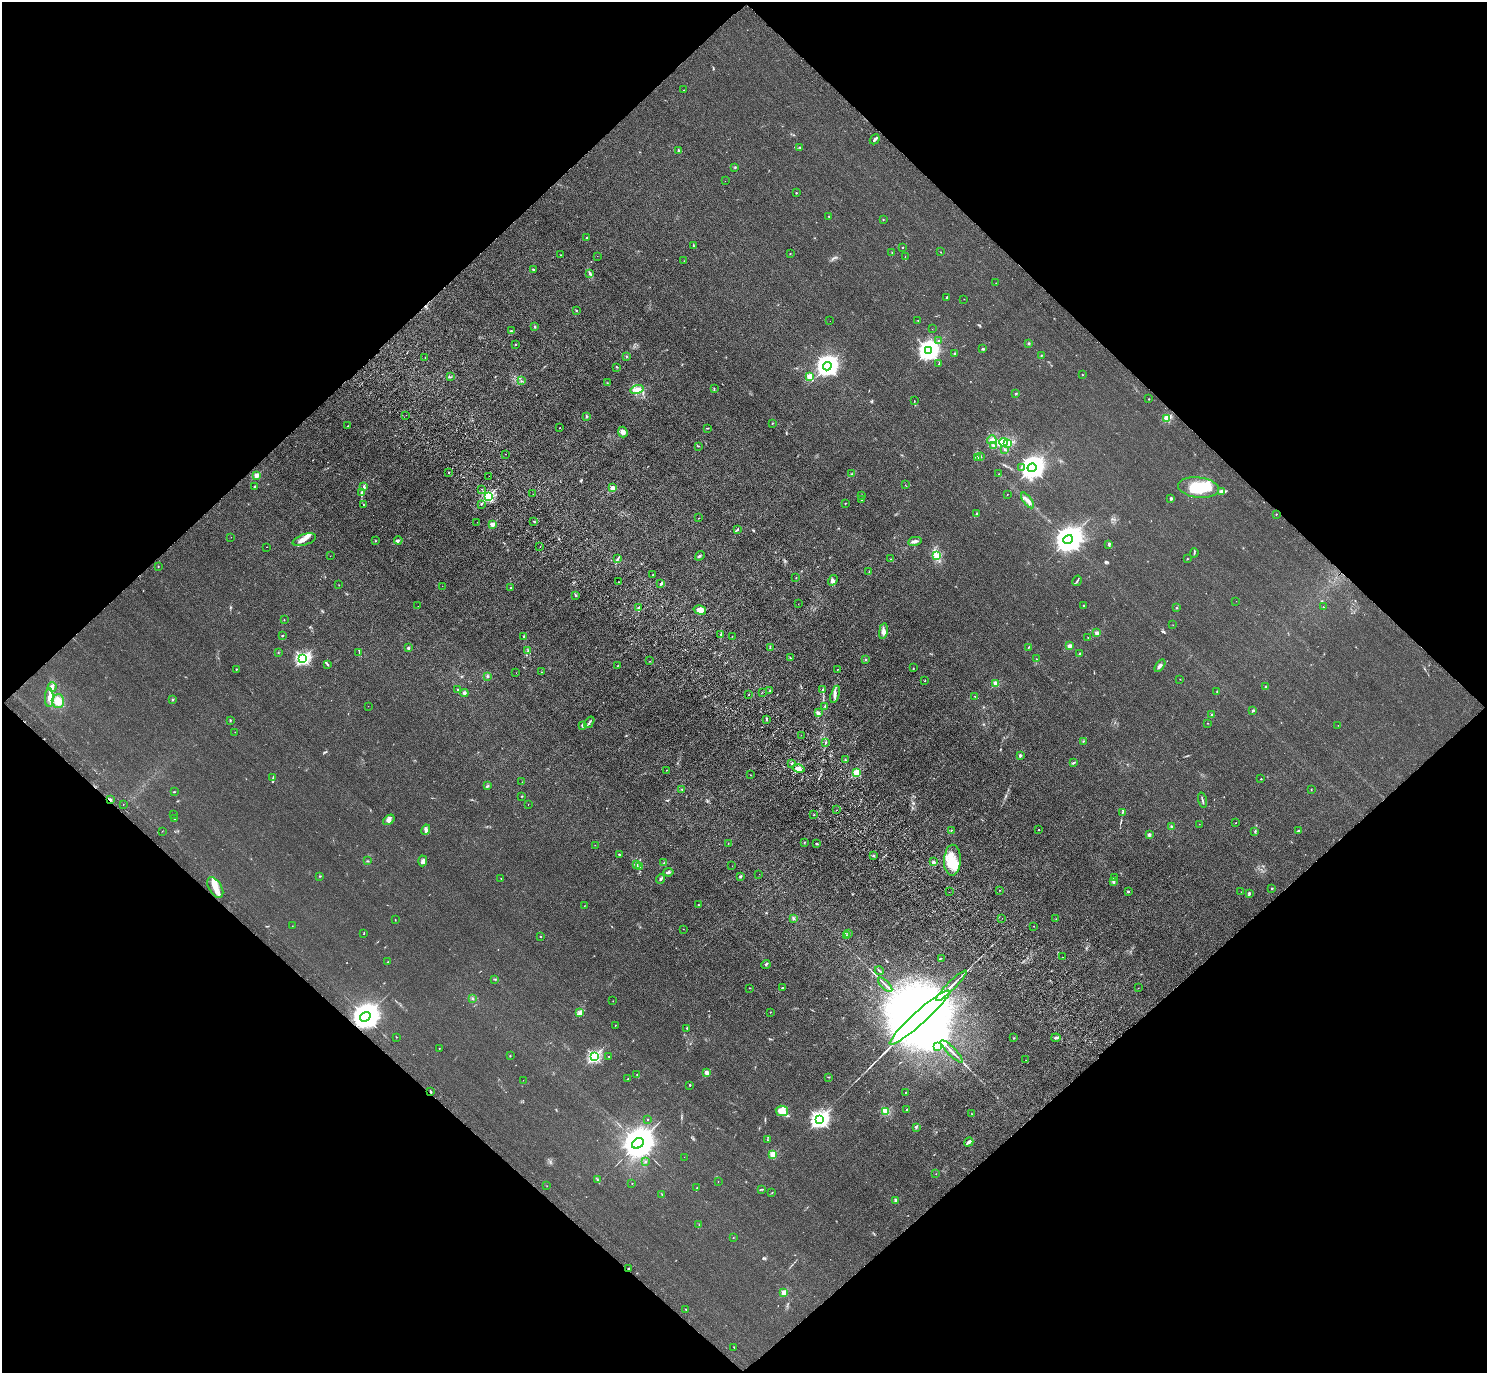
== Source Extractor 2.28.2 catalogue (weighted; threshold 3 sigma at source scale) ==
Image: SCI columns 91-6028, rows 389-5870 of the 6118 x 6118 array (HDU 1 of 3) = the unmasked area's bounding box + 8 px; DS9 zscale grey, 4 x 4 block average (1 PNG px = mean of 4 x 4 image px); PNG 1489 x 1375 px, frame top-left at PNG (2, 2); each listed source drawn as its Kron ellipse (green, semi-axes under 4 px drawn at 4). Shown black and unused: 50% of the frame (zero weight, under 3 of 4 exposures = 6% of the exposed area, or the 3 px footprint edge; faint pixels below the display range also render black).
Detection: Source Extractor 2.28.2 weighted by HDU 2 'WHT'. Background 0.0112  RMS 0.0054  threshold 0.0242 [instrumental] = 3 sigma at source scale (4.5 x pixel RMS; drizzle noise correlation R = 1.50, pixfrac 1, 0.05/0.05 arcsec/px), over >= 5 px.
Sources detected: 393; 6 too faint to see at this stretch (4 x 4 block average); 7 inside a brighter object's white glare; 5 cosmic-ray / hot-pixel residue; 2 long thin detections or spike segments (spike, bleed or trail) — neither listed nor drawn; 5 coinciding with a brighter row at this scale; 24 inside a brighter listed object's ellipse — not listed separately; the other 344 listed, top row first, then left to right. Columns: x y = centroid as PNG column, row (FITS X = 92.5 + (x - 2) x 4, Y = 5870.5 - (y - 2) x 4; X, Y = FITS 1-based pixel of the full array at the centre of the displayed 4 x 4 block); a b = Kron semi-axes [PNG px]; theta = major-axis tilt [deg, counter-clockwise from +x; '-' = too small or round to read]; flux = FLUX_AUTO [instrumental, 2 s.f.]
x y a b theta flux
684 90 2 2 - 1
875 139 5 2 - 7.5
800 147 2 2 - 2.8
678 150 2 2 - 12
735 167 2 2 - 1.9
725 181 2 2 - 0.59
796 193 2 2 - 7.2
829 216 2 2 - 3.7
883 219 2 2 - 2
587 237 2 2 - 3.5
693 245 2 2 - 1.2
903 247 2 2 - 3.2
892 252 2 2 - 0.75
940 252 2 2 - 0.96
790 254 2 2 - 1.1
561 255 2 2 - 0.98
597 256 2 2 - 0.45
905 256 2 2 - 1.3
684 261 2 2 - 0.7
533 269 2 2 - 9.5
590 273 3 3 - 3.9
996 283 2 2 - 0.83
947 298 3 2 - 2.9
964 299 2 2 - 0.87
576 311 2 2 - 2.4
918 320 2 2 - 1.8
830 321 2 2 - 0.42
535 327 2 2 - 2
932 329 2 2 - 0.76
511 331 3 2 - 1.7
938 341 2 2 - 1.2
1029 343 2 2 - 2.9
515 344 2 2 - 6.3
983 349 3 2 - 3.7
928 351 4 3 - 2300
954 354 2 2 - 2.4
1041 355 2 2 - 1.4
626 356 2 2 - 1.1
425 358 2 2 - 0.76
939 364 2 2 - 0.8
827 366 4 3 - 2800
617 367 3 2 - 1.9
1082 375 2 2 - 4.2
451 377 2 2 - 1.2
810 377 2 2 - 150
521 381 2 2 - 1.7
607 383 2 2 - 1
714 388 2 2 - 1.2
637 389 7 3 17 19
1016 393 2 2 - 2.2
1149 399 2 2 - 5.3
914 401 2 2 - 1
406 415 2 2 - 0.5
587 416 2 2 - 2.8
1167 418 2 2 - 60
773 423 2 2 - 1.2
348 426 2 2 - 1.6
560 428 2 2 - 1.7
707 428 2 2 - 1.2
623 432 5 4 - 15
992 440 5 3 - 9.5
1003 442 4 3 - 9.2
1008 443 4 2 - 6
994 445 2 2 - 3.7
698 446 2 2 - 2
1005 450 2 2 - 1.7
505 454 2 2 - 0.97
977 457 4 3 - 5
981 457 2 2 - 1.9
1021 467 2 2 - 1.7
1032 468 4 4 - 3700
449 472 2 2 - 3.5
852 474 2 2 - 2.2
999 474 2 2 - 1.8
256 476 2 2 - 85
489 476 2 2 - 0.57
905 485 2 2 - 0.85
254 487 3 2 - 3.9
364 487 3 2 - 4.1
1198 487 21 10 -7 100
613 488 2 2 - 110
482 489 2 2 - 3.3
362 492 3 2 - 3.8
1222 492 4 3 - 6.6
533 494 2 2 - 0.44
1007 494 2 2 - 1
862 495 2 2 - 1.8
488 496 2 2 - 410
1171 498 4 2 - 3.5
861 500 2 2 - 6.3
1027 500 9 3 -53 11
845 503 2 2 - 1.6
363 504 2 2 - 3.3
481 504 2 2 - 8.7
977 514 3 2 - 2.8
1276 514 2 2 - 2.1
699 518 2 2 - 2.7
477 522 2 2 - 0.44
534 522 2 2 - 2.4
492 524 2 2 - 78
737 530 4 2 - 4
231 537 2 2 - 0.92
304 540 12 5 18 20
398 540 4 2 - 5.4
1068 540 5 4 - 5900
375 541 2 2 - 1.4
915 541 7 3 11 8.8
1109 544 4 2 - 4
267 547 2 2 - 1.3
540 547 2 2 - 1.7
1194 553 5 2 - 3.2
936 555 3 3 - 6
330 556 2 2 - 0.74
700 556 5 2 - 4.1
618 558 3 2 - 2.8
891 559 2 2 - 0.67
1187 559 2 2 - 1.5
158 567 2 2 - 1.1
869 572 3 2 - 1.7
653 575 2 2 - 1.1
796 578 2 2 - 0.96
833 580 5 3 - 7.4
1077 581 5 2 - 3.8
618 582 2 2 - 2.6
660 584 3 2 - 3.1
339 585 2 2 - 0.85
442 586 2 2 - 0.69
511 588 2 2 - 2
575 595 3 2 - 2.7
1236 601 2 2 - 0.43
798 604 2 2 - 0.58
1083 605 2 2 - 5
418 606 2 2 - 0.38
1177 607 2 2 - 1.3
1323 607 2 2 - 1.1
639 608 2 2 - 27
700 610 6 4 -15 30
284 620 2 2 - 1.1
1173 625 2 2 - 0.65
883 631 8 3 80 13
1097 633 2 2 - 65
721 634 2 2 - 2.6
282 636 2 2 - 9.3
524 636 2 2 - 2.6
732 636 2 2 - 0.63
1088 637 2 2 - 2.5
1070 646 2 2 - 65
1029 647 4 2 - 3.2
408 648 2 2 - 23
770 648 4 2 - 2.5
528 651 3 2 - 3.4
359 652 3 2 - 2.1
278 653 2 2 - 1.3
1080 654 2 2 - 2.2
303 658 2 2 - 740
790 658 2 2 - 0.92
866 659 2 2 - 2
1037 659 2 2 - 1.4
650 661 2 2 - 0.59
327 665 2 2 - 1.4
617 666 2 2 - 1.4
1160 666 7 3 55 13
913 668 2 2 - 1.2
236 669 2 2 - 5
838 669 2 2 - 0.81
542 672 2 2 - 0.82
516 673 2 2 - 0.6
487 676 3 2 - 3.2
1180 679 2 2 - 0.81
925 681 2 2 - 2.1
996 683 2 2 - 120
52 687 4 2 - 6.5
1265 687 3 2 - 2.9
822 689 2 2 - 1.9
457 690 2 2 - 4.1
770 691 2 2 - 1.3
762 692 2 2 - 0.57
1217 692 3 2 - 2.3
464 693 4 3 - 5.4
749 694 2 2 - 1.1
835 694 9 4 73 11
975 696 2 2 - 3.6
49 698 9 4 90 20
173 700 2 2 - 1.8
58 701 7 6 - 31
368 706 2 2 - 0.56
825 706 2 2 - 2
1253 710 2 2 - 4.6
818 713 4 3 - 6.4
1212 715 2 2 - 14
766 719 3 2 - 2.5
230 721 2 2 - 2.6
589 722 6 2 55 6.5
1207 723 2 2 - 1.9
1338 725 2 2 - 0.66
582 726 3 2 - 5.3
235 732 2 2 - 0.45
801 735 2 2 - 0.71
1083 741 2 2 - 1.8
826 742 4 2 - 2.9
1020 755 2 2 - 29
845 760 2 2 - 1.7
1074 763 4 2 - 2.8
792 764 2 2 - 2
799 768 6 4 -14 12
666 770 2 2 - 1.9
856 772 2 2 - 170
750 775 2 2 - 0.89
273 778 3 2 - 2.2
1261 779 2 2 - 4.8
522 782 2 2 - 0.77
487 786 3 2 - 2.6
682 789 2 2 - 1.7
1311 790 2 2 - 0.98
174 792 2 2 - 1.2
522 796 2 2 - 2.2
110 800 3 2 - 3.1
1202 800 8 2 -76 5.2
123 804 2 2 - 0.63
528 804 2 2 - 1.4
837 810 2 2 - 0.83
1123 812 2 2 - 2
173 815 2 2 - 0.79
813 815 2 2 - 0.92
175 819 2 2 - 0.97
389 820 6 4 38 11
1236 823 2 2 - 2.5
1199 824 2 2 - 0.61
1172 827 3 2 - 2.9
426 830 5 3 - 7.7
951 830 2 2 - 1.2
1039 830 2 2 - 3
162 831 2 2 - 0.46
1255 831 3 2 - 2.1
1298 831 4 2 - 2.1
1149 835 2 2 - 34
805 842 2 2 - 2
728 844 2 2 - 1.6
816 844 3 2 - 2.9
595 845 2 2 - 0.67
619 855 3 2 - 3.9
873 856 3 2 - 3.1
952 860 15 8 88 58
367 861 2 2 - 1.9
423 861 5 4 - 8.4
934 862 3 2 - 8.2
664 863 2 2 - 1.7
636 865 3 2 - 4.9
732 866 2 2 - 0.99
640 867 2 2 - 1.4
668 872 5 2 - 7.9
759 874 2 2 - 0.75
319 876 3 2 - 1.5
740 876 3 2 - 2.4
1115 877 2 2 - 6
501 878 2 2 - 0.8
661 879 5 2 - 6.3
1114 882 3 3 - 3.5
215 888 11 6 -59 34
1272 888 3 2 - 1.9
1000 890 2 2 - 1.5
1128 891 2 2 - 13
949 892 2 2 - 2.1
1241 892 2 2 - 0.6
1249 893 3 2 - 5.4
698 905 2 2 - 4.7
584 906 2 2 - 0.65
1002 918 2 2 - 0.74
793 919 3 2 - 3.5
1056 919 2 2 - 2
395 920 2 2 - 1.5
292 926 2 2 - 0.75
1034 926 2 2 - 0.69
683 929 2 2 - 1.9
364 934 3 2 - 1.2
848 934 2 2 - 1.4
846 936 2 2 - 0.82
540 937 2 2 - 5.1
1062 957 2 2 - 0.77
941 958 2 2 - 1.2
388 962 2 2 - 1.5
766 964 4 2 - 3.1
879 971 4 2 - 2.5
495 979 2 2 - 1.1
885 985 9 2 -47 8
951 986 21 2 45 20
749 988 2 2 - 1.3
783 988 2 2 - 4
1138 988 2 2 - 0.83
473 999 2 2 - 1.5
613 1001 2 2 - 0.83
770 1012 2 2 - 0.96
579 1013 4 3 - 8.2
365 1017 5 4 - 6000
920 1018 40 6 42 140000
615 1025 2 2 - 2.1
687 1028 2 2 - 3.4
396 1037 2 2 - 1.1
1013 1038 2 2 - 1.4
1056 1038 4 2 - 8.2
938 1046 3 2 - 2.7
439 1048 2 2 - 0.93
952 1051 15 2 -46 11
510 1056 2 2 - 0.95
594 1056 2 2 - 580
609 1056 2 2 - 2.7
1025 1060 2 2 - 0.55
707 1073 2 2 - 65
637 1075 2 2 - 0.93
829 1077 2 2 - 1.4
628 1079 2 2 - 2.3
523 1080 2 2 - 0.5
690 1085 2 2 - 8.1
431 1092 2 2 - 3.3
906 1092 2 2 - 1.1
906 1109 2 2 - 2.1
782 1111 6 5 - 30
886 1111 2 2 - 190
972 1114 2 2 - 0.9
648 1119 2 2 - 2.9
820 1119 3 3 - 1500
916 1127 2 2 - 1.7
767 1140 2 2 - 0.75
969 1142 5 2 - 17
638 1143 6 5 - 10000
773 1154 2 2 - 130
684 1157 2 2 - 0.94
645 1162 2 2 - 1.1
936 1174 2 2 - 0.63
597 1180 2 2 - 2
718 1182 2 2 - 0.61
632 1184 2 2 - 1.2
547 1186 2 2 - 0.52
697 1188 2 2 - 1.4
762 1189 4 2 - 2.1
772 1192 2 2 - 1.1
662 1194 2 2 - 1.1
896 1201 2 2 - 41
699 1225 2 2 - 1.6
733 1238 2 2 - 0.74
629 1269 3 2 - 2.4
784 1293 2 2 - 92
686 1309 2 2 - 1.5
734 1347 2 2 - 3.1
Overlapping masked pixels (flux is a lower limit): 4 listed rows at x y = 110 800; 365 1017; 431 1092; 629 1269
Diffuse or blended objects may show on this block-average render without a row.